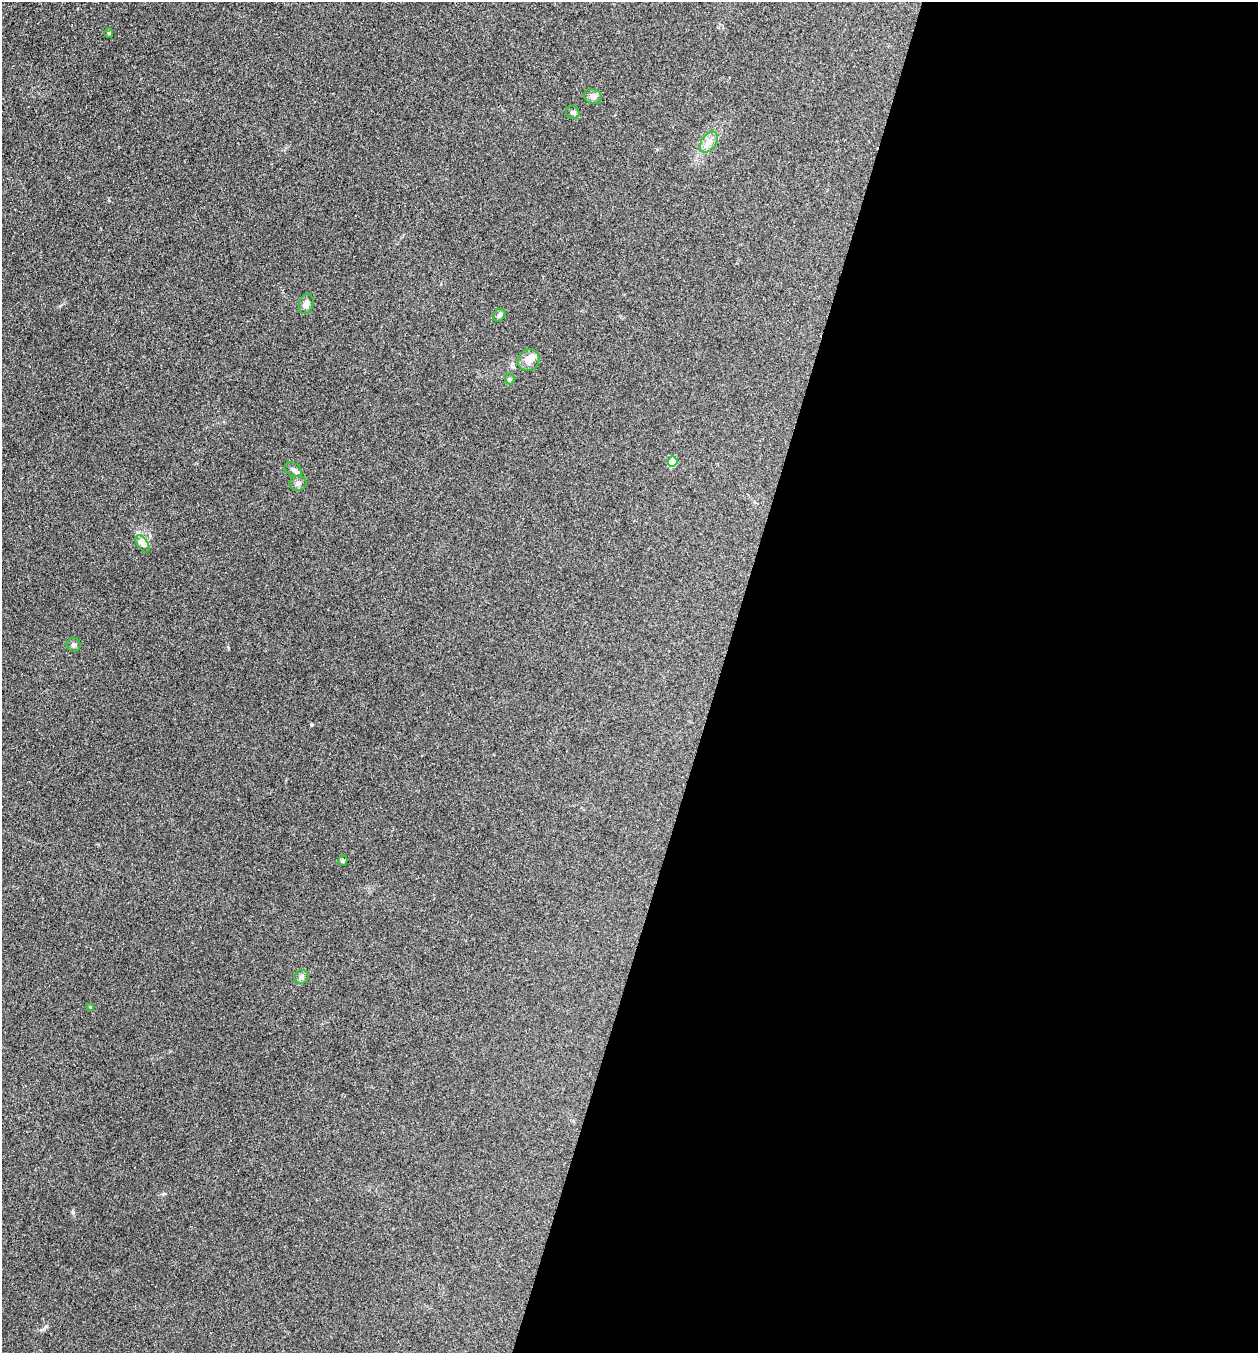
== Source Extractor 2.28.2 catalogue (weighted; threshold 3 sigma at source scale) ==
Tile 12 of 4 x 4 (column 4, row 3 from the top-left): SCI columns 3902-5157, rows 1353-2703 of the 5422 x 5408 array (HDU 1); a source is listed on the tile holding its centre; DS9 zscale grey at full resolution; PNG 1260 x 1355 px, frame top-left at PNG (2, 2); each listed source drawn as its Kron ellipse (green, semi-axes under 4 px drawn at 4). Shown black and unused: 43% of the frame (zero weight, under 3 of 4 exposures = <1% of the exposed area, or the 3 px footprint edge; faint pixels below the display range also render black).
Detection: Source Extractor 2.28.2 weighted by HDU 2 'WHT'; one run over the whole footprint, this tile lists its part. Background 0.265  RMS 0.0092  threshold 0.0415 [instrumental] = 3 sigma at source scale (4.5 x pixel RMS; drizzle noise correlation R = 1.50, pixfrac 1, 0.05/0.05 arcsec/px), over >= 5 px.
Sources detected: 17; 1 inside a brighter listed object's ellipse — not listed separately; the other 16 listed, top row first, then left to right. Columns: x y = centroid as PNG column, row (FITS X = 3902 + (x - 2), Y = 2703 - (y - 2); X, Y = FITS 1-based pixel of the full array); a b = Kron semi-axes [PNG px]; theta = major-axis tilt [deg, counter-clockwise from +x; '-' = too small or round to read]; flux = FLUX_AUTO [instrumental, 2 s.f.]
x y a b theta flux
109 33 4 4 - 0.91
593 97 9 7 -23 3.8
573 113 7 6 - 2
709 142 12 7 55 6
306 304 10 7 73 5.1
499 315 7 5 47 1.6
529 360 11 10 - 8.6
510 379 5 5 - 1.3
673 462 5 5 - 31
293 469 9 6 -29 2.5
298 483 8 7 - 3
143 544 10 5 -57 3.2
74 645 7 6 - 2.3
343 861 5 4 - 1.4
301 977 7 6 - 2.5
91 1007 4 3 - 0.71
Unlisted compact peaks at least as high as the median listed source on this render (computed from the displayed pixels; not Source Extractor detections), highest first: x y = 311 725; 73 1212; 163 1194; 46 1326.